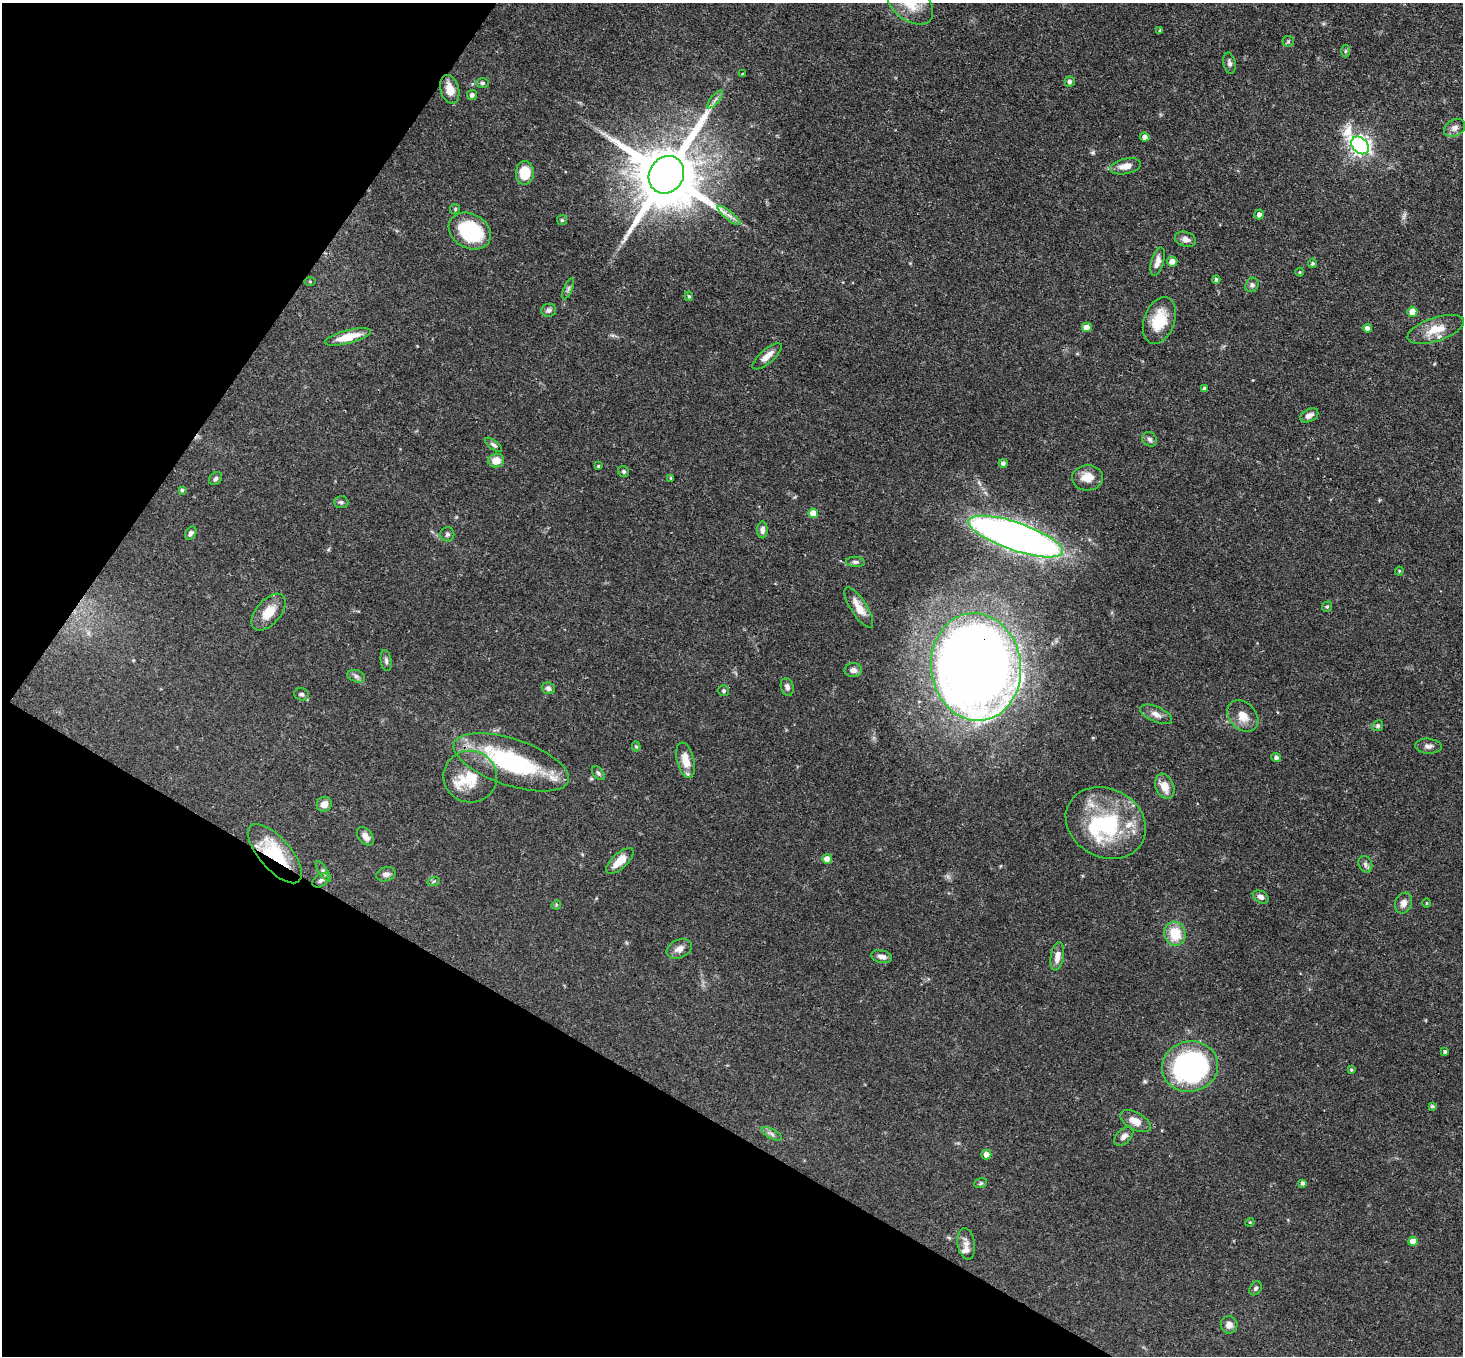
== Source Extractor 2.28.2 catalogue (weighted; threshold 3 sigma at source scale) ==
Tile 9 of 4 x 4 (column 1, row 3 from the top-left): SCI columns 5-1465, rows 1645-2998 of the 5851 x 5858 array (HDU 1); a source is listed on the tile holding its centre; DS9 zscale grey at full resolution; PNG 1465 x 1358 px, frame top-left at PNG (2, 3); each listed source drawn as its Kron ellipse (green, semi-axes under 4 px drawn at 4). Shown black and unused: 27% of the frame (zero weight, under 3 of 4 exposures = <1% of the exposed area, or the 3 px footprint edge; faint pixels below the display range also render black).
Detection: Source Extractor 2.28.2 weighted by HDU 2 'WHT'; one run over the whole footprint, this tile lists its part. Background 0.0564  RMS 0.0031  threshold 0.0141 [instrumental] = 3 sigma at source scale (4.5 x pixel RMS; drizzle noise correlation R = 1.50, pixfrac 1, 0.05/0.05 arcsec/px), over >= 5 px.
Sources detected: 122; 1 inside a brighter object's white glare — neither listed nor drawn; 5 inside a brighter listed object's ellipse — not listed separately; the other 116 listed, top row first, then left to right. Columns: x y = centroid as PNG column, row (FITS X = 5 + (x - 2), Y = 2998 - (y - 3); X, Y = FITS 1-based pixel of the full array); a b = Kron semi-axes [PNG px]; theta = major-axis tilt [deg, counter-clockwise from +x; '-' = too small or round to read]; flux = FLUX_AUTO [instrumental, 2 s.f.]
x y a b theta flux
910 3 26 17 -39 8.4
1160 30 3 3 - 0.34
1288 41 5 5 - 0.48
1346 51 6 4 89 0.46
1229 63 11 6 -79 1.1
742 74 3 2 - 0.26
1070 81 5 5 - 0.94
483 83 6 5 - 0.57
450 89 15 9 -75 4.2
472 95 5 5 - 0.97
715 99 11 3 50 0.83
1455 128 11 8 29 1.7
1145 137 5 4 - 1.4
1360 145 10 7 -46 170
1125 166 16 7 12 3.2
525 173 12 9 89 7.9
666 175 19 17 58 2900
455 209 5 5 - 0.44
1259 214 5 4 - 1.1
729 215 14 3 -39 1.3
562 220 5 5 - 0.52
470 231 22 17 -29 24
1185 239 11 7 -18 1.7
1158 262 15 6 75 2
1172 262 5 5 - 2
1313 263 4 4 - 0.58
1300 272 4 4 - 0.35
1216 280 4 4 - 0.64
310 282 5 4 - 0.31
1252 285 7 6 - 0.86
568 289 11 4 66 0.74
689 296 5 4 - 0.46
549 310 7 6 - 0.88
1412 312 5 5 - 3.3
1159 320 24 15 70 10
1086 328 5 5 - 2.8
1367 328 4 4 - 1.5
1436 329 29 12 18 6.5
348 337 23 6 14 6.5
767 356 18 7 41 2.9
1204 388 4 4 - 0.5
1309 416 10 6 27 1.9
1150 439 8 6 -44 0.94
493 445 10 4 -37 0.75
496 460 8 7 - 3.5
1003 463 4 4 - 0.88
598 466 4 4 - 0.34
624 472 6 5 - 0.57
216 478 7 5 47 0.69
671 478 3 3 - 0.4
1087 478 15 12 4 4.4
182 490 4 3 - 0.53
341 502 7 6 - 0.67
813 513 5 4 - 3.5
762 530 8 5 89 1.2
191 533 7 5 57 0.91
447 534 7 7 - 0.77
1016 536 49 14 -19 220
855 562 9 5 -5 0.79
1399 571 4 4 - 0.35
1327 607 5 4 - 0.51
859 608 23 8 -57 4.1
268 612 22 12 49 5.9
386 661 11 5 -81 0.92
976 667 54 45 -83 490
853 670 9 7 5 1.5
356 676 9 6 -18 0.98
787 687 9 6 -76 1.4
548 688 7 5 -21 1.1
724 691 5 5 - 0.62
301 694 7 6 - 0.78
1156 714 17 7 -24 2.2
1243 716 18 13 -46 4
1378 726 5 5 - 0.77
636 746 5 4 - 0.47
1428 746 13 7 -3 1.5
1276 757 5 4 - 1
685 760 18 8 -76 4.8
511 762 60 23 -18 39
598 773 8 5 -49 0.66
470 777 27 26 - 11
1165 786 13 9 -68 4.3
324 804 8 7 - 2.2
1106 823 41 34 -28 33
365 836 10 7 -51 2
275 854 37 16 -49 19
827 859 5 5 - 2.2
620 861 17 7 42 4.6
1365 864 8 6 -68 0.92
323 871 12 4 -57 0.75
386 874 10 7 14 1.2
321 880 9 6 33 1.1
434 881 6 4 19 0.49
1261 897 8 6 -27 1.2
1403 903 10 8 71 2
1427 903 4 3 - 0.28
556 905 5 4 - 0.3
1175 934 12 10 -76 8.2
679 949 13 9 24 2.1
1057 956 14 6 80 2.4
882 957 10 6 -12 1.7
1445 1052 3 3 - 0.52
1190 1066 28 25 13 59
1351 1070 4 3 - 0.46
1432 1106 4 3 - 0.58
1135 1121 17 8 -27 3.5
772 1134 11 4 -28 1
1124 1136 11 7 46 1.6
986 1154 5 5 - 2.1
981 1183 6 5 - 0.51
1303 1183 4 3 - 0.86
1250 1222 4 3 - 0.27
1413 1241 5 4 - 3.7
966 1244 16 8 -81 2.1
1256 1288 7 5 56 0.7
1229 1325 8 8 - 1.8
Overlapping masked pixels (flux is a lower limit): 4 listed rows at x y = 666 175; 976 667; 275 854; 1190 1066
Isophote crosses this tile's border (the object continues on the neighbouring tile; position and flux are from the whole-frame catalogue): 1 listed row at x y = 910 3